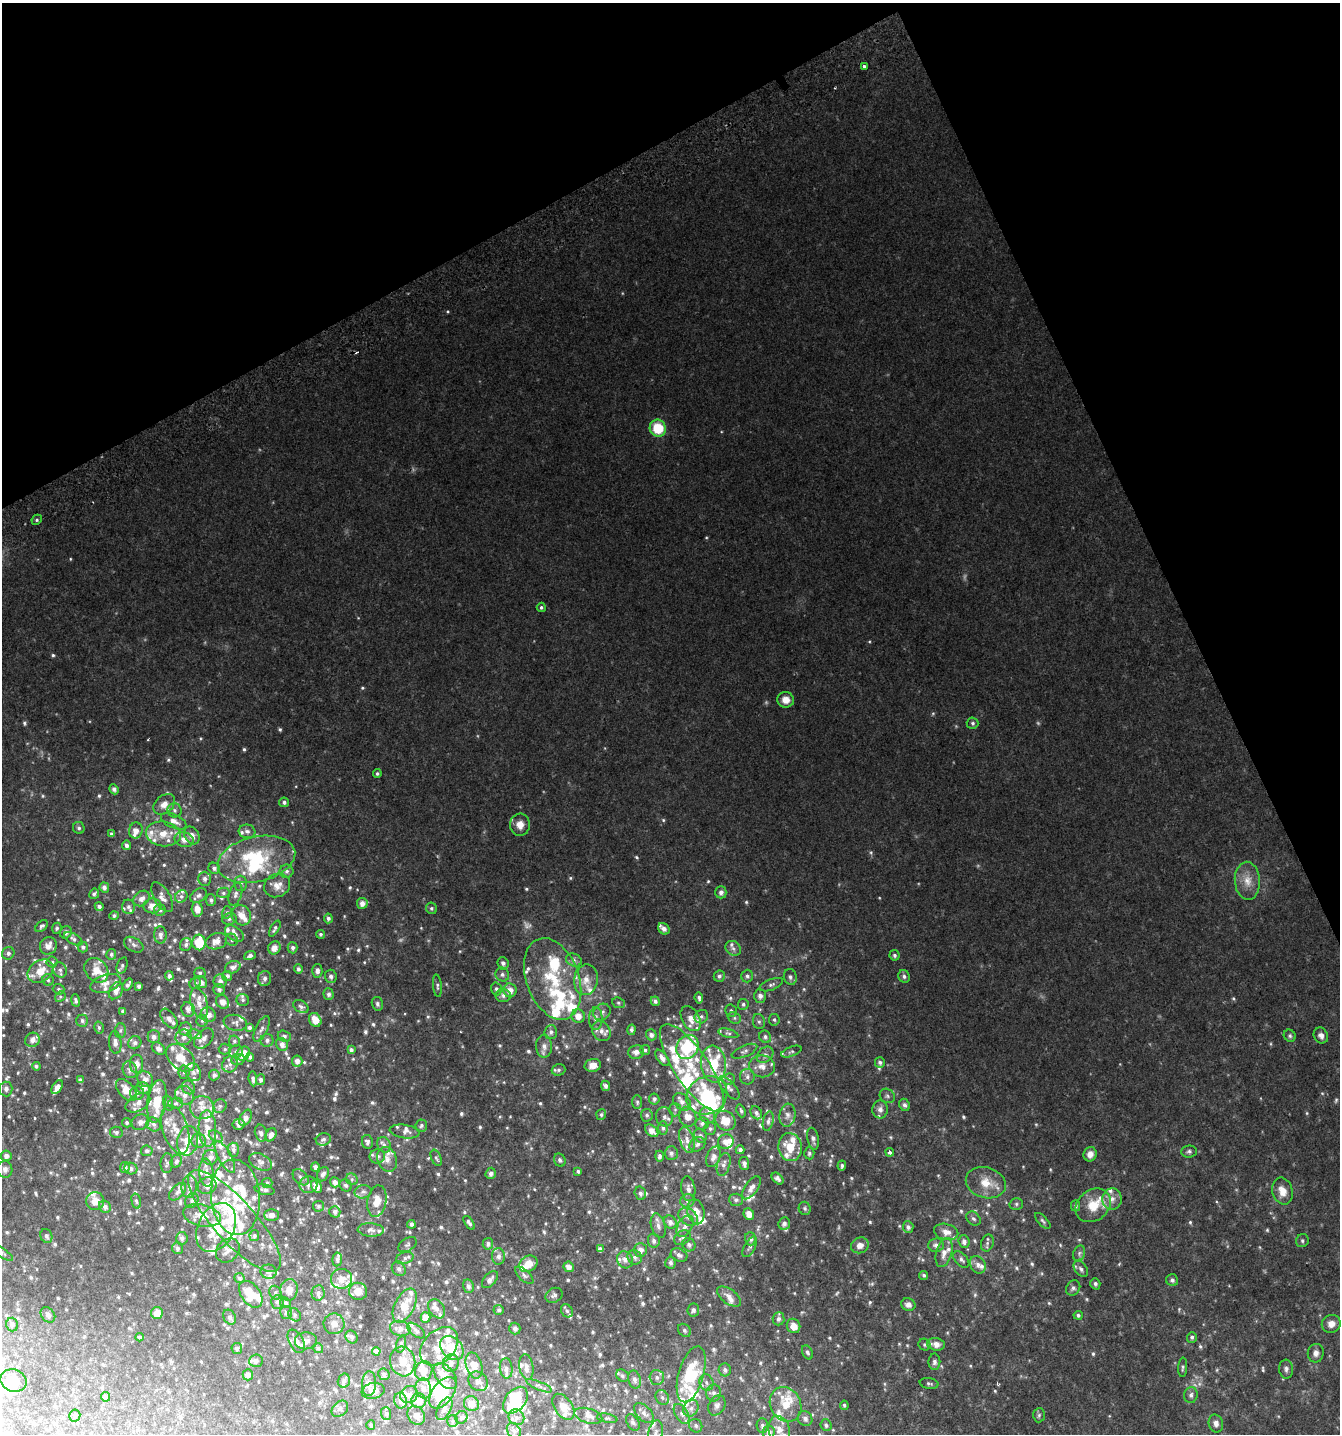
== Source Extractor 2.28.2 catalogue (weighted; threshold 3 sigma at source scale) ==
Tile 3 of 4 x 4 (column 3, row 1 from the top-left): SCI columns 2849-4186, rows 4335-5766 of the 5641 x 5808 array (HDU 1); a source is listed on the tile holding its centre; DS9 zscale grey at full resolution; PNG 1342 x 1436 px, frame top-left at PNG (2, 3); each listed source drawn as its Kron ellipse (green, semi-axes under 4 px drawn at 4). Shown black and unused: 23% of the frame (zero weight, under 2 of 3 exposures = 2% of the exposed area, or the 3 px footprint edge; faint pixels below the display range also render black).
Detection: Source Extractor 2.28.2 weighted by HDU 2 'WHT'; one run over the whole footprint, this tile lists its part. Background 0.0737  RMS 0.012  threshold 0.0526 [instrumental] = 3 sigma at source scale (4.5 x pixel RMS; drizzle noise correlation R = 1.50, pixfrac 1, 0.0396/0.0396 arcsec/px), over >= 5 px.
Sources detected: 1039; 12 too faint to see at this stretch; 9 inside a brighter object's white glare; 2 cosmic-ray / hot-pixel residue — neither listed nor drawn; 198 inside a brighter listed object's ellipse — not listed separately; of the other 818, all 500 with FLUX_AUTO >= 2.05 (the completeness limit of this list) listed and drawn (318 fainter detections not listed), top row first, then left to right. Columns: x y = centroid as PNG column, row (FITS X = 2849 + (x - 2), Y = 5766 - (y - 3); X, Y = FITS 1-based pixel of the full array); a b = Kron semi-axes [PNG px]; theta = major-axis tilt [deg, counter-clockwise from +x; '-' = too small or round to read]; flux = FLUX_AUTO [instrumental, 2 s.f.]
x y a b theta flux
864 66 3 3 - 7.7
658 428 8 8 - 36
37 520 5 4 - 2.1
541 607 5 4 - 2.1
786 700 8 8 - 11
973 723 6 5 - 2.4
377 774 4 4 - 2.2
114 789 5 4 - 4
284 802 5 5 - 2.6
164 804 12 8 40 10
174 810 7 7 - 3.6
174 821 13 7 -23 8.2
520 825 11 10 - 11
79 828 6 5 - 2.3
136 830 8 7 - 7.8
247 831 8 7 - 3.9
111 834 4 3 - 2.4
163 834 17 12 -8 17
192 835 9 7 -57 7.5
184 839 9 7 -15 8.6
127 845 5 4 - 3.7
256 859 39 22 13 70
214 868 6 5 - 3.4
287 871 7 6 - 3.2
205 879 7 6 - 3.7
1247 881 19 12 -86 16
240 883 7 6 - 3.9
277 885 13 11 29 11
104 887 5 4 - 4.2
721 892 6 5 - 5
223 893 6 5 - 2.2
94 894 5 5 - 2.8
235 894 12 6 73 4.1
199 895 9 6 34 3.1
181 896 7 5 44 2.6
162 897 16 8 -59 6.3
142 898 9 7 40 6.5
211 900 6 5 - 2.7
362 903 5 5 - 7
152 906 9 7 1 9.3
99 907 4 4 - 3.2
129 907 7 6 - 3
431 908 6 5 - 2.2
197 909 7 5 -85 8.5
160 910 6 6 - 3.2
227 912 6 5 - 2.2
241 915 10 9 - 9.5
114 916 5 4 - 2.1
328 918 5 4 - 3
229 919 7 5 16 2.4
42 926 7 4 41 2.4
57 928 5 4 - 2.1
275 929 9 4 59 2.5
664 929 6 5 - 5.3
66 932 6 5 - 4.4
234 933 10 6 -34 4.5
321 934 4 4 - 2.1
160 935 9 6 -88 4.8
73 939 10 5 -29 3.3
232 940 6 5 - 2.4
216 941 11 8 17 8.5
199 942 8 6 -89 32
134 945 10 6 -30 3.5
186 945 7 5 64 3.2
48 946 9 8 - 8.4
83 947 5 5 - 2.6
274 948 7 6 - 7.7
293 948 5 5 - 3
733 948 8 7 - 3.9
8 953 6 6 - 3.6
111 954 5 5 - 2.9
894 955 5 5 - 2.6
250 956 6 4 20 3
574 960 8 6 -24 4
52 962 5 5 - 2.1
503 963 6 5 - 3.9
122 965 8 5 71 2.4
233 967 8 6 22 4.4
298 969 5 4 - 2.5
60 970 8 6 -65 3.6
96 970 13 10 -48 15
40 971 14 10 33 17
317 971 7 5 88 4.5
200 973 6 5 - 2.1
502 975 7 6 - 3.4
169 976 4 4 - 3.3
227 976 5 5 - 3.2
331 976 7 6 - 2.9
719 976 6 5 - 2.8
747 976 6 6 - 2.9
904 976 6 5 - 3.2
790 977 8 6 -75 3.1
265 979 7 6 - 2.9
553 979 42 26 -70 68
48 980 6 5 - 2.1
586 980 15 12 80 13
220 981 6 6 - 4.3
201 982 6 5 - 4.9
106 983 16 8 18 8.2
195 983 6 5 - 2.3
128 985 6 3 56 3
771 985 12 5 21 3.6
139 986 4 4 - 3.5
437 986 11 4 -84 2.5
59 989 6 5 - 2.1
496 989 6 5 - 2.5
219 990 6 5 - 2.9
510 990 7 6 - 9.9
116 991 9 6 58 6.9
328 994 6 5 - 3.4
503 995 7 6 - 3.6
760 996 7 6 - 4.7
60 997 6 4 47 2.1
699 998 6 4 -84 2.5
75 1000 6 4 -79 2.7
243 1000 6 6 - 2.3
655 1001 5 4 - 3.1
222 1002 8 6 -55 7.7
199 1003 16 8 -75 9.1
618 1003 6 5 - 2.2
377 1004 7 5 -76 2.7
743 1004 5 5 - 2.4
301 1007 8 5 -33 2.8
188 1009 7 6 - 4.9
123 1011 4 3 - 2.2
731 1011 6 6 - 2.4
602 1012 9 8 - 4.1
208 1015 8 7 - 8.4
578 1016 7 6 - 9.2
701 1017 7 6 - 2.6
596 1018 11 6 88 5.4
734 1018 7 5 -23 2.2
169 1019 11 6 -53 5.6
691 1019 13 8 -61 9.8
315 1020 7 6 - 12
774 1020 6 5 - 2.2
82 1021 6 6 - 2.5
202 1021 5 5 - 2
759 1022 7 6 - 2.6
235 1023 12 8 -11 4.3
99 1028 6 5 - 2.3
249 1028 4 4 - 3.3
185 1029 6 6 - 4.8
262 1029 14 6 64 4.4
120 1030 7 5 87 2.3
632 1030 5 4 - 2.8
601 1031 11 8 -55 6.9
551 1032 7 6 - 3.7
728 1033 10 4 -15 2.5
195 1034 7 5 -7 3.1
651 1035 5 5 - 4.2
1321 1035 8 7 - 5.6
284 1036 7 5 -19 2.7
1290 1036 6 5 - 2.2
154 1037 6 6 - 4.9
184 1037 8 7 - 5.1
765 1037 6 5 - 3
204 1038 12 7 49 7.1
32 1040 7 7 - 6
267 1040 6 6 - 3.3
234 1041 6 5 - 2.2
115 1042 11 6 -86 5.6
135 1043 7 6 - 3.3
282 1044 7 5 -61 5.4
544 1046 11 8 -89 6.5
687 1047 12 10 57 68
158 1049 7 5 -37 5
225 1049 6 5 - 2.1
351 1050 4 4 - 3.1
645 1050 5 5 - 2.1
236 1051 7 6 - 2.8
744 1051 14 5 23 3.9
636 1052 8 7 - 6.1
791 1052 11 5 21 2.8
243 1053 7 6 - 16
765 1055 9 7 44 4
250 1057 4 4 - 3
180 1058 17 11 -43 23
662 1058 9 5 -51 5.8
238 1060 7 5 12 3.6
297 1061 5 5 - 4.3
880 1062 5 5 - 3.1
136 1064 9 6 90 8.9
230 1064 8 7 - 4.8
713 1064 18 12 -85 34
593 1065 8 6 12 8.2
36 1066 4 4 - 2.4
762 1066 13 11 -8 9.3
692 1068 51 17 -56 58
130 1070 8 7 - 4.3
559 1070 7 5 17 2.4
184 1072 6 5 - 2.7
193 1072 9 7 -64 4.7
214 1075 5 5 - 3.4
747 1077 8 7 - 3.8
145 1079 8 7 - 6.6
253 1079 7 4 -83 3
729 1079 6 5 - 2.4
80 1080 4 4 - 2.9
261 1080 5 4 - 3.2
605 1086 5 4 - 3.9
57 1087 8 4 57 7.1
188 1087 7 6 - 3.1
143 1088 6 6 - 6.7
729 1088 14 6 -49 5.2
6 1089 7 6 - 3.5
126 1090 13 7 -49 13
137 1093 7 7 - 4.1
184 1095 10 9 - 7.1
707 1095 21 18 33 61
887 1096 8 6 -35 2.9
654 1099 5 5 - 2.9
157 1101 21 9 81 30
637 1102 7 5 -90 2.1
682 1102 10 7 -43 6.7
138 1103 13 8 29 7.7
168 1103 8 5 -74 2.3
176 1103 7 5 2 2.4
905 1105 6 5 - 3.4
220 1106 7 6 - 2.5
202 1108 12 11 - 9.7
880 1109 9 7 90 5.4
675 1110 7 6 - 2.2
741 1111 7 4 -70 2.2
756 1113 7 5 -58 3.1
601 1115 5 5 - 2.2
647 1115 6 6 - 2.8
707 1115 8 7 - 4.7
787 1115 11 8 82 5.7
664 1117 9 8 - 5
688 1117 10 8 -65 9.9
245 1118 9 5 62 6
725 1121 11 9 -42 16
768 1121 10 5 76 3.3
140 1122 9 7 27 5.6
127 1123 5 4 - 2.1
702 1123 7 6 - 3.5
154 1124 7 6 - 3.7
239 1124 6 5 - 4.3
421 1125 6 5 - 2.4
663 1128 6 5 - 2.3
175 1129 25 12 -72 16
207 1129 18 8 -88 14
710 1129 6 6 - 2.7
652 1131 8 5 -42 7.7
116 1132 6 5 - 2.5
405 1132 15 6 -9 4.8
261 1133 8 6 -77 3
271 1135 7 5 60 5.1
216 1136 7 5 -37 2.5
700 1136 7 6 - 3.3
323 1139 7 6 - 2.8
813 1139 11 5 -79 4.3
687 1140 13 7 -73 7.3
188 1141 15 10 79 17
199 1141 7 7 - 3.9
367 1142 7 5 -79 2.9
726 1142 8 7 - 7.4
697 1144 8 6 31 3.4
384 1145 8 6 -55 3.5
790 1147 14 11 -80 19
233 1150 7 5 -87 2.7
740 1150 4 4 - 3.9
147 1151 6 5 - 2.5
1189 1151 8 6 6 2.6
890 1152 4 4 - 5.2
671 1153 7 6 - 4
809 1153 6 5 - 2.2
1090 1154 7 6 - 7.7
6 1156 5 5 - 4.7
377 1156 8 7 - 4.2
659 1156 5 4 - 2.6
210 1157 7 7 - 4.2
225 1157 17 6 -61 7.2
713 1157 11 6 69 5.9
436 1158 8 5 -67 2.1
387 1159 13 9 -70 8.5
560 1160 7 5 -62 2.7
176 1161 6 5 - 2.6
261 1162 12 8 -27 4.7
167 1163 10 6 86 2.8
744 1163 7 5 -82 3.9
724 1164 11 6 74 4.8
842 1166 5 4 - 2.3
125 1167 5 5 - 4.1
315 1167 4 4 - 4
131 1168 6 5 - 3.3
5 1169 8 7 - 4.9
578 1171 4 4 - 2.3
206 1173 14 7 -85 7.2
491 1173 6 5 - 4
323 1174 7 5 61 3.8
301 1177 9 6 -44 3.6
352 1179 6 5 - 2.3
778 1179 7 4 -44 3.1
335 1182 5 5 - 4.7
267 1183 5 5 - 2.2
986 1183 20 15 -17 21
308 1185 9 8 - 5.5
346 1185 6 5 - 2.2
207 1186 9 8 - 7.7
189 1187 11 7 84 5.7
316 1187 7 5 -52 7.9
751 1188 13 6 55 6
688 1189 12 7 -82 5
265 1190 10 5 -11 3.4
1282 1191 13 10 -75 13
178 1192 10 6 47 3.3
363 1192 8 6 12 3.2
640 1193 7 5 -73 3.2
235 1197 38 24 -85 49
1112 1199 11 9 83 8.2
192 1200 8 6 59 3
736 1200 7 6 - 3
95 1201 9 9 - 11
136 1201 7 4 -76 2.1
377 1201 16 9 80 15
687 1201 7 6 - 3.2
1016 1204 7 6 - 2.4
1093 1205 19 15 39 26
318 1206 5 5 - 2.3
1076 1206 5 4 - 2.3
105 1207 6 5 - 3.3
805 1208 7 6 - 2.2
335 1212 6 5 - 3.3
696 1212 12 8 -77 13
749 1214 6 5 - 7.6
202 1215 19 10 -13 19
271 1215 7 5 1 5.2
688 1217 10 8 -36 5.6
973 1219 8 6 -43 3
234 1221 65 21 -48 77
1043 1221 10 4 -47 2.4
670 1222 7 6 - 5.1
469 1223 8 4 -57 3
411 1224 4 4 - 3.7
784 1224 6 5 - 3.5
658 1226 12 7 -74 5.4
685 1226 11 7 61 5.5
216 1227 26 18 63 41
908 1227 6 5 - 3.8
371 1230 13 6 -4 5.1
946 1232 12 8 -14 8.9
46 1236 7 5 -66 3.3
254 1236 5 5 - 2.2
182 1238 6 5 - 3.2
682 1238 9 6 35 3.4
750 1239 6 5 - 3.6
654 1241 7 6 - 3.6
964 1241 6 5 - 4.7
1302 1241 7 6 - 2.4
987 1243 9 6 69 3.2
488 1244 6 5 - 3.3
407 1245 10 6 33 2.5
689 1245 7 6 - 3.2
860 1245 9 7 24 6.7
936 1245 8 7 - 4.6
750 1247 11 5 62 3.4
177 1248 6 5 - 2.3
600 1249 4 4 - 3.7
228 1250 13 10 47 7.2
640 1250 7 6 - 6.6
2 1253 12 4 -35 2.3
944 1253 15 7 74 8.9
1079 1253 8 6 70 2.8
679 1255 9 6 -27 4.1
499 1256 8 6 -87 4
635 1257 7 6 - 3.6
405 1258 9 6 15 3.8
337 1259 7 5 83 2.4
961 1259 10 6 -45 3.5
625 1260 9 7 -56 5.1
670 1263 6 5 - 3.2
528 1264 10 7 32 16
978 1265 9 7 -58 5.8
569 1267 5 5 - 6.3
399 1269 8 6 -53 3.5
1081 1269 9 6 -52 3.2
269 1272 8 7 - 4
524 1275 11 5 -42 3.3
924 1275 5 4 - 2.1
239 1278 5 5 - 2.1
342 1279 11 10 - 9.4
490 1280 10 6 48 4.5
1172 1280 6 6 - 3.1
1095 1284 6 5 - 3
468 1286 7 5 -78 3.5
1073 1288 8 6 53 3.2
289 1290 11 8 79 9.7
358 1291 9 8 - 10
275 1293 7 5 -57 2.3
318 1293 7 6 - 3.5
251 1294 15 9 -53 21
554 1295 9 7 31 3.1
729 1296 14 7 -35 7
277 1302 7 6 - 3.1
285 1303 5 5 - 2.7
405 1305 18 10 63 22
908 1305 7 6 - 5
437 1309 10 7 -57 4.8
499 1310 5 5 - 2.1
693 1310 7 6 - 3.1
567 1311 7 5 -57 2.8
157 1313 6 6 - 7.7
286 1313 6 6 - 2.3
48 1315 8 6 -52 3.1
295 1315 7 5 -49 2.4
1078 1315 4 4 - 2.5
230 1317 8 6 -59 2.9
426 1317 5 5 - 8.8
779 1319 6 6 - 3.5
334 1324 10 10 - 7.2
1331 1324 9 8 - 8
12 1325 7 6 - 2.4
794 1326 7 6 - 11
400 1328 10 7 -15 4.7
515 1329 6 5 - 3.2
684 1330 7 5 -47 2.7
416 1331 10 5 -38 2.6
140 1337 4 4 - 2.1
352 1337 7 6 - 3
1192 1337 5 5 - 2.4
296 1341 13 7 -63 6.4
306 1341 11 8 4 5
401 1344 9 5 75 2.1
936 1344 9 6 -10 7.7
925 1345 6 5 - 2.1
439 1346 22 15 46 18
237 1348 5 5 - 2.9
318 1348 5 5 - 2.2
452 1348 13 10 -45 25
376 1351 4 4 - 5.1
807 1352 7 5 -62 2.3
1316 1353 9 8 - 5.7
256 1361 7 6 - 3.8
403 1361 15 12 -73 14
934 1362 8 6 -90 3.6
451 1363 9 8 - 5.1
474 1365 13 8 -74 13
526 1367 13 7 -81 5.9
1183 1367 10 4 86 2.2
506 1368 10 6 -85 4.1
1286 1369 9 7 -86 3.6
725 1370 6 6 - 3.6
424 1371 10 8 72 10
384 1374 6 5 - 3.2
691 1374 29 12 74 65
248 1375 6 5 - 4.6
445 1376 15 9 -51 7.6
622 1376 7 5 -38 2.4
657 1377 7 7 - 3.8
634 1379 9 6 -76 4.3
13 1381 13 11 -20 19
344 1381 7 6 - 2.8
478 1381 10 9 - 4.3
706 1383 8 7 - 4.1
929 1383 9 5 -10 2.5
369 1384 12 7 88 5.4
539 1386 14 4 -23 2.9
423 1388 10 8 -80 6.5
373 1391 11 8 10 8
443 1393 18 10 54 22
714 1393 8 7 - 4.4
409 1395 9 8 - 5.2
1191 1395 8 6 78 3.6
105 1397 5 4 - 2.4
662 1397 8 6 -59 2.8
515 1400 15 10 50 27
400 1401 8 6 -81 4.1
419 1401 7 7 - 11
472 1404 8 7 - 7.9
786 1404 18 15 -61 26
717 1405 10 8 61 4.7
844 1405 4 4 - 2.1
563 1407 15 8 -55 11
691 1408 9 7 58 4.9
340 1409 9 7 45 3.1
444 1409 12 6 62 4.8
386 1413 6 5 - 2.4
644 1413 12 7 -46 5.2
682 1414 11 6 -59 4.1
416 1415 10 8 -55 7.7
1039 1415 7 5 87 2.2
75 1416 6 5 - 2.4
588 1416 14 7 -16 5.2
461 1417 6 6 - 2.6
516 1417 8 7 - 4.7
607 1418 10 4 -10 2.1
805 1418 8 7 - 4.5
452 1421 6 5 - 2.1
633 1422 9 6 -58 2.8
1216 1423 9 7 -75 5.6
371 1425 4 4 - 2.3
826 1425 6 5 - 2.5
696 1426 7 6 - 2.8
762 1426 7 6 - 3.3
779 1429 14 10 -74 11
514 1431 8 6 -55 3.6
769 1432 7 6 - 5
656 1433 13 7 81 5.6
Isophote crosses this tile's border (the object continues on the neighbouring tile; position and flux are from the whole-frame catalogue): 3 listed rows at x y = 2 1253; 769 1432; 656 1433